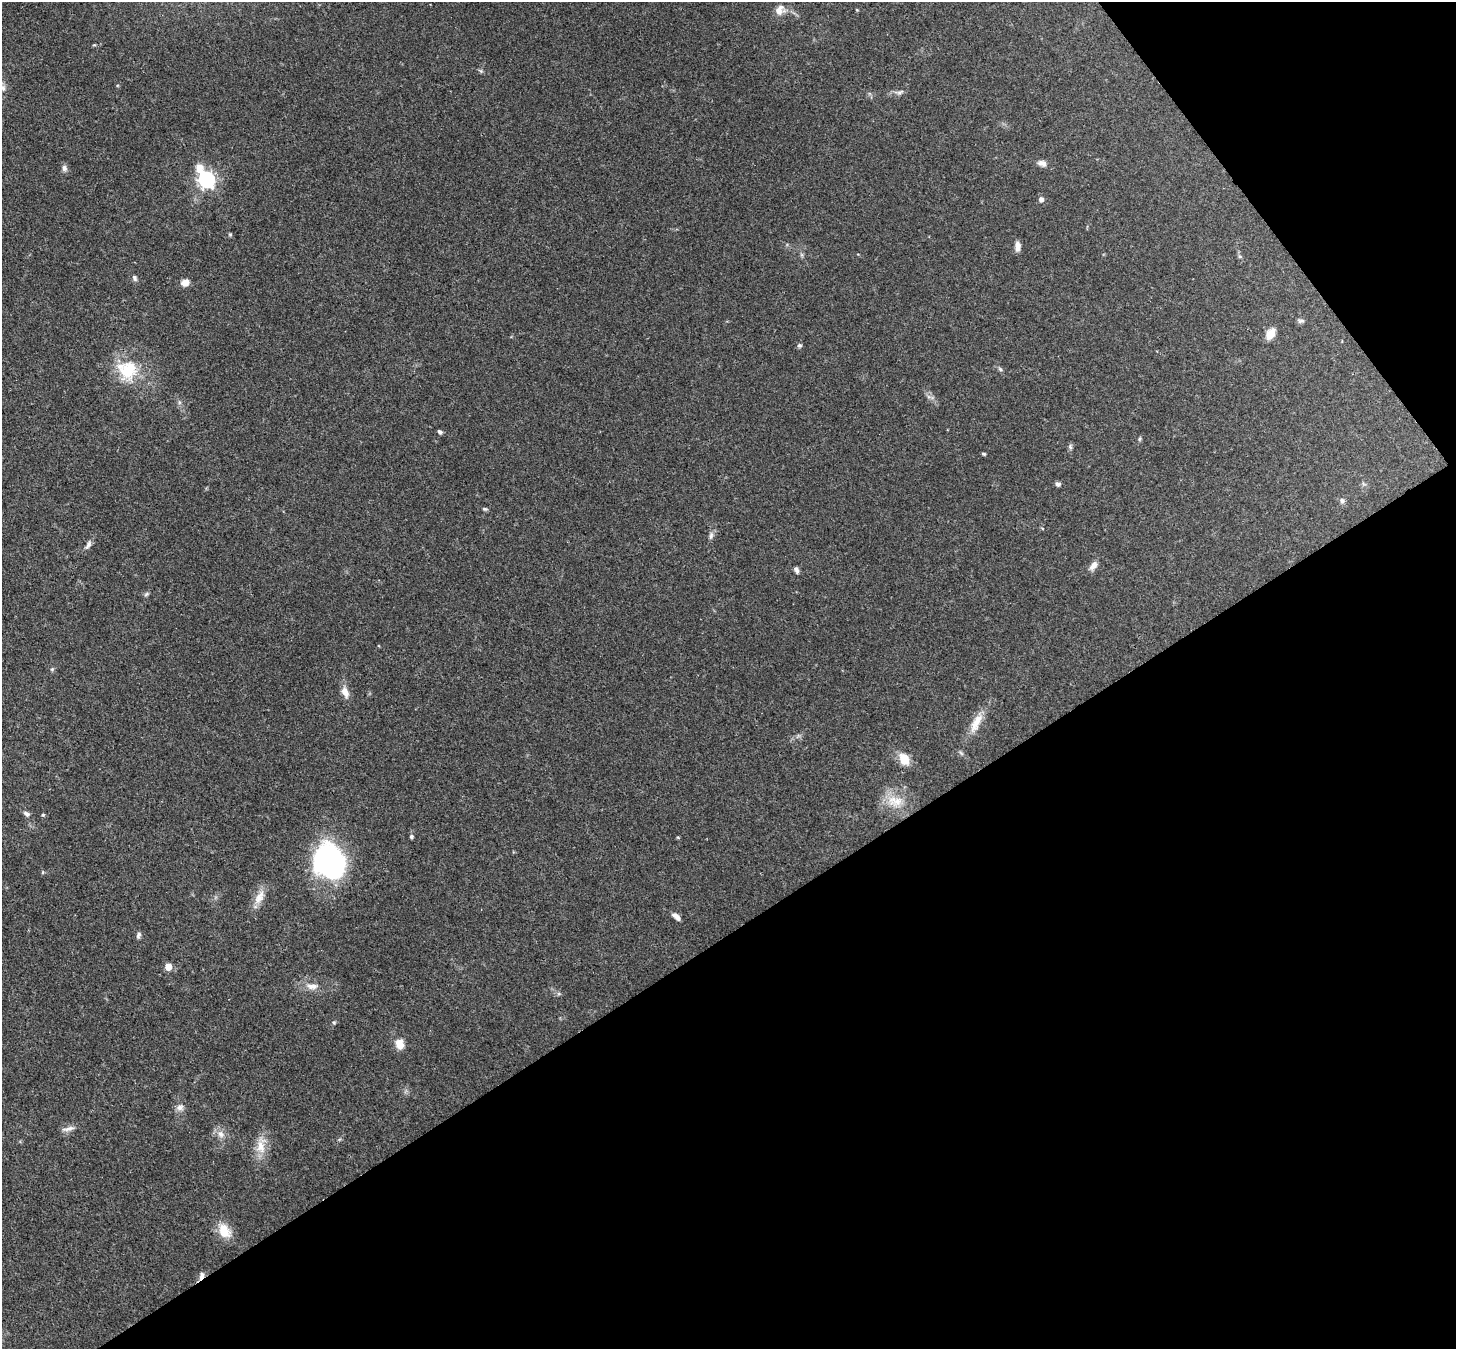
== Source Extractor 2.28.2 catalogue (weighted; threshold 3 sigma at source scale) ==
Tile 12 of 4 x 4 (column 4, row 3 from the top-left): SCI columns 4441-5894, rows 1556-2902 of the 5971 x 5944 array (HDU 1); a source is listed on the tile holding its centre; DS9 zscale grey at full resolution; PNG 1458 x 1351 px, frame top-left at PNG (2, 2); no overlay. Shown black and unused: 35% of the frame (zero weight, under 3 of 4 exposures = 7% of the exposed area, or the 3 px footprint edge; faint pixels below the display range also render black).
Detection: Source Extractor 2.28.2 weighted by HDU 2 'WHT'; one run over the whole footprint, this tile lists its part. Background 0.179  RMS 0.0049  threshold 0.022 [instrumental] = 3 sigma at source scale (4.5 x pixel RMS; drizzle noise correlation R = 1.50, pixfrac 1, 0.05/0.05 arcsec/px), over >= 5 px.
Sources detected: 55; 1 inside a brighter listed object's ellipse — not listed separately; the other 54 listed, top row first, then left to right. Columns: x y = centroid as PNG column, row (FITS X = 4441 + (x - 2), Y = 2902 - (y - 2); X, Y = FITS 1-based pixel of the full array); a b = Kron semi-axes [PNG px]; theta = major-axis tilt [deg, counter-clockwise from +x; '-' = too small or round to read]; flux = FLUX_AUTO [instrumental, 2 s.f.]
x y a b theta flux
778 11 12 11 - 3.5
481 71 6 5 - 0.76
899 92 13 6 12 1.9
1042 163 12 8 -16 2.5
64 168 9 7 -82 1.6
206 179 9 6 -57 150
1041 199 6 6 - 1.7
230 235 6 4 0 0.63
1018 246 10 6 -89 3.2
1240 256 6 5 - 0.86
135 278 9 6 -65 1.3
185 283 9 7 22 3.5
1300 321 10 5 0 1.1
1270 334 10 7 57 7.1
799 345 6 6 - 0.94
1000 369 7 4 -45 0.85
127 370 28 26 -25 22
440 432 5 4 - 1.2
1139 439 6 4 88 0.64
1070 447 8 5 -67 0.95
984 454 4 4 - 0.8
1058 484 7 5 -21 1.3
1342 500 7 6 - 1.3
485 509 6 5 - 0.8
1042 528 4 3 - 0.52
711 536 10 5 79 1.6
88 545 13 6 59 2
1093 565 12 7 54 3.1
796 570 8 5 -63 1.4
146 594 7 5 24 0.91
52 669 5 4 - 0.65
345 692 16 8 -69 4
976 723 31 10 63 8.1
904 759 15 11 -61 7.5
895 801 25 15 -7 11
26 814 9 5 -30 1.4
43 815 5 4 - 0.59
411 836 5 5 - 0.91
678 837 5 3 - 0.51
329 861 36 30 -70 87
43 872 6 3 72 0.5
259 897 23 10 61 5.9
676 916 10 5 -41 2.6
138 935 9 5 76 1.3
168 967 5 5 - 7.9
312 986 16 8 -2 4.1
334 1023 5 3 - 0.54
399 1044 10 8 -73 6.4
180 1107 10 9 - 2.5
68 1129 18 5 13 2.4
221 1134 11 9 -45 3.4
260 1147 20 12 -78 7.4
224 1231 20 14 -56 8.8
201 1275 11 6 70 2
Overlapping masked pixels (flux is a lower limit): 1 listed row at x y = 201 1275